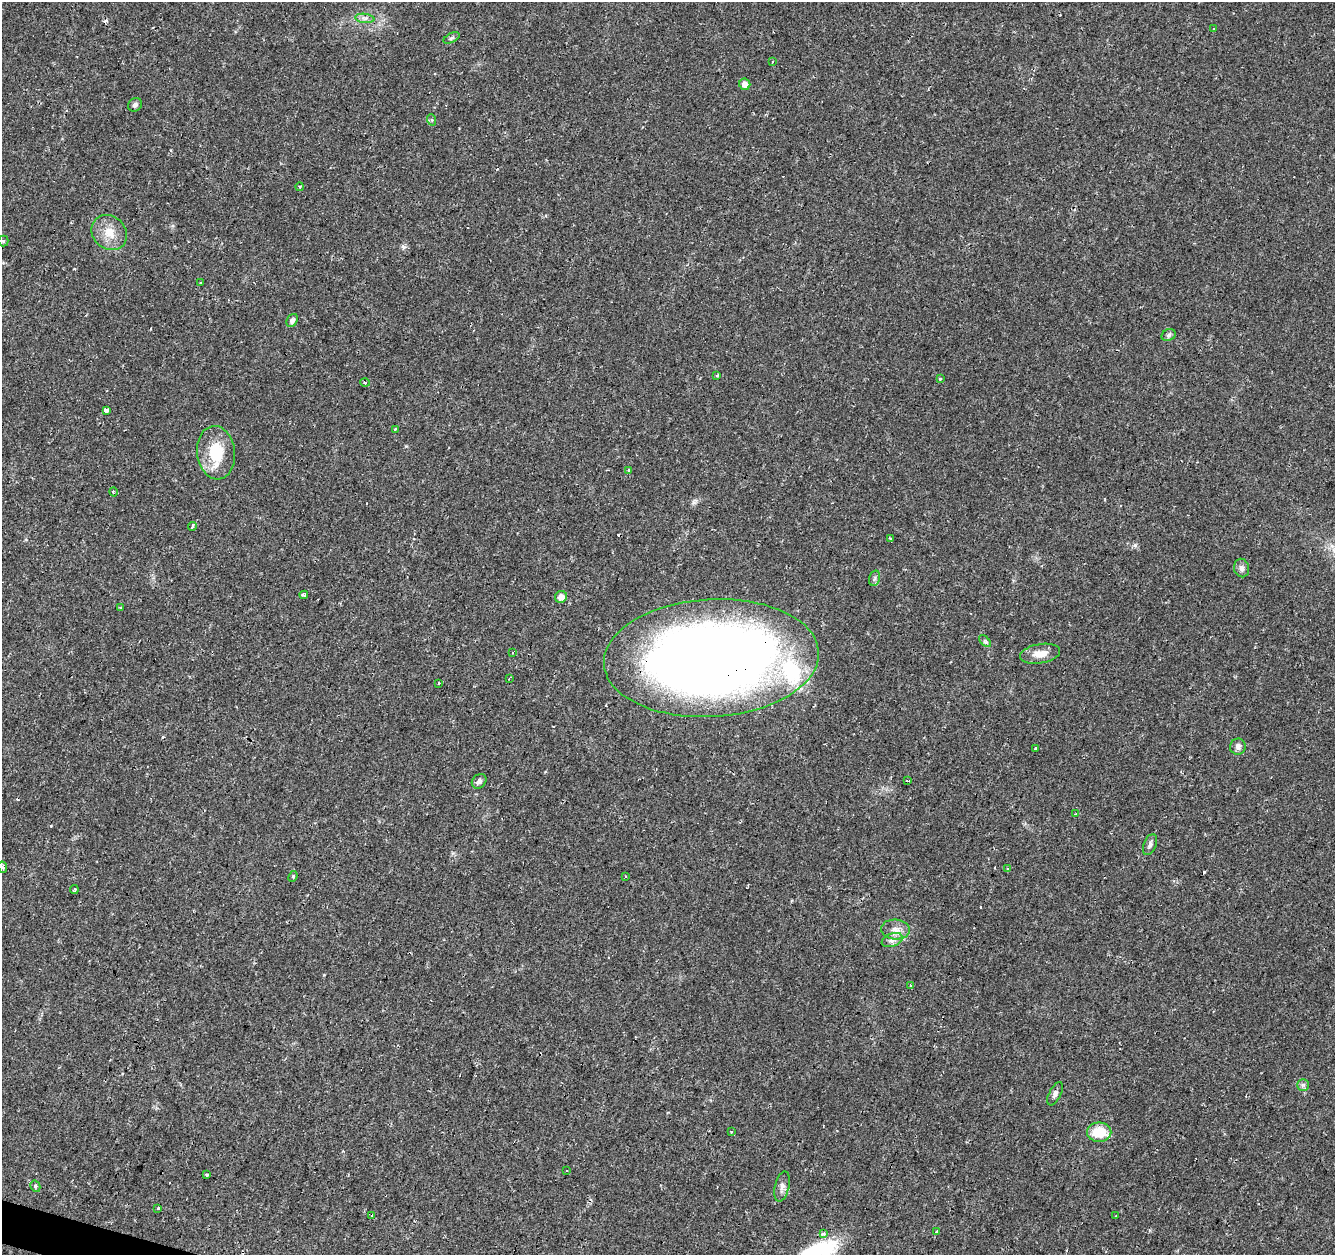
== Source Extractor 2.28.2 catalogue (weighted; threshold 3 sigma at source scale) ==
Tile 7 of 4 x 4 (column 3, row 2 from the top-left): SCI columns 2668-4000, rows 2718-3970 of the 5339 x 5500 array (HDU 1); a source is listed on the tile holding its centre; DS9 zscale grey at full resolution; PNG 1337 x 1257 px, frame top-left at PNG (2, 2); each listed source drawn as its Kron ellipse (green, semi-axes under 4 px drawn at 4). Shown black and unused: <1% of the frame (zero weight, under 2 of 3 exposures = <1% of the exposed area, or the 3 px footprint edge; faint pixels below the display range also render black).
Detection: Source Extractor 2.28.2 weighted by HDU 2 'WHT'; one run over the whole footprint, this tile lists its part. Background 0.0241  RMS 0.0034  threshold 0.0151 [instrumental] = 3 sigma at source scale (4.5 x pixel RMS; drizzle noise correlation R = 1.50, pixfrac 1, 0.0396/0.0396 arcsec/px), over >= 5 px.
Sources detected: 80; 1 inside a brighter object's white glare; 16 cosmic-ray / hot-pixel residue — neither listed nor drawn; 2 inside a brighter listed object's ellipse — not listed separately; the other 61 listed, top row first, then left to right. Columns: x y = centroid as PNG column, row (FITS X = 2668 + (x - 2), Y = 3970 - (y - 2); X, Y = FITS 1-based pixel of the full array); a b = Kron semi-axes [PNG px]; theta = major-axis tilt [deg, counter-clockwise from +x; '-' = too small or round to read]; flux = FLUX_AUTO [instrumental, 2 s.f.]
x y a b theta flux
365 18 9 4 -8 1.1
1214 28 3 3 - 0.84
451 38 9 4 26 0.63
772 62 4 2 - 0.32
745 84 6 5 - 2.1
135 105 7 6 - 1.1
432 120 6 3 -72 0.4
300 187 4 3 - 0.56
109 232 19 16 -43 5.6
3 241 5 5 - 0.43
201 283 3 3 - 0.48
292 320 7 5 62 1.1
1169 335 7 5 23 0.8
717 375 3 2 - 0.37
940 379 4 4 - 0.38
365 383 5 3 - 0.35
106 410 4 4 - 5.7
395 429 4 3 - 1.1
216 453 27 19 -84 12
628 471 3 3 - 4
113 492 4 3 - 0.42
192 526 4 3 - 2.8
891 539 4 3 - 0.71
1242 568 9 7 -76 1.4
875 578 8 5 74 0.83
304 595 4 3 - 0.68
561 597 6 6 - 2.3
120 608 3 3 - 0.32
985 641 7 4 -46 0.64
512 652 3 2 - 0.49
1040 654 20 9 9 3.9
711 658 107 59 3 410
509 678 3 2 - 0.47
438 683 3 3 - 1.5
1238 747 8 7 - 1.3
1036 748 3 3 - 0.83
479 781 8 6 42 1
907 781 3 2 - 0.69
1075 814 3 2 - 0.36
1150 845 11 6 68 1.1
2 867 6 3 -65 0.74
1008 869 4 3 - 1.7
293 876 5 3 - 0.4
625 877 3 2 - 0.35
74 890 4 3 - 1.4
895 930 14 10 -5 3
892 940 11 6 21 1.6
910 985 4 3 - 0.29
1303 1085 6 6 - 0.73
1055 1094 13 6 63 1.2
731 1131 3 3 - 0.84
1099 1132 12 10 1 7.9
566 1171 3 2 - 0.33
207 1175 3 3 - 1.4
35 1186 6 4 -60 0.9
782 1186 15 7 76 1.6
158 1208 3 3 - 1.9
371 1216 4 3 - 4.1
1116 1216 3 2 - 0.84
937 1232 3 3 - 4.1
823 1234 3 3 - 1.7
Overlapping masked pixels (flux is a lower limit): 2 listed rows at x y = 711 658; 371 1216
Isophote crosses this tile's border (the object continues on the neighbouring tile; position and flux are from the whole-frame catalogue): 1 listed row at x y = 2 867
Unlisted compact peaks at least as high as the median listed source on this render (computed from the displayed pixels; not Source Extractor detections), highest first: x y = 1135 545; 404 247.